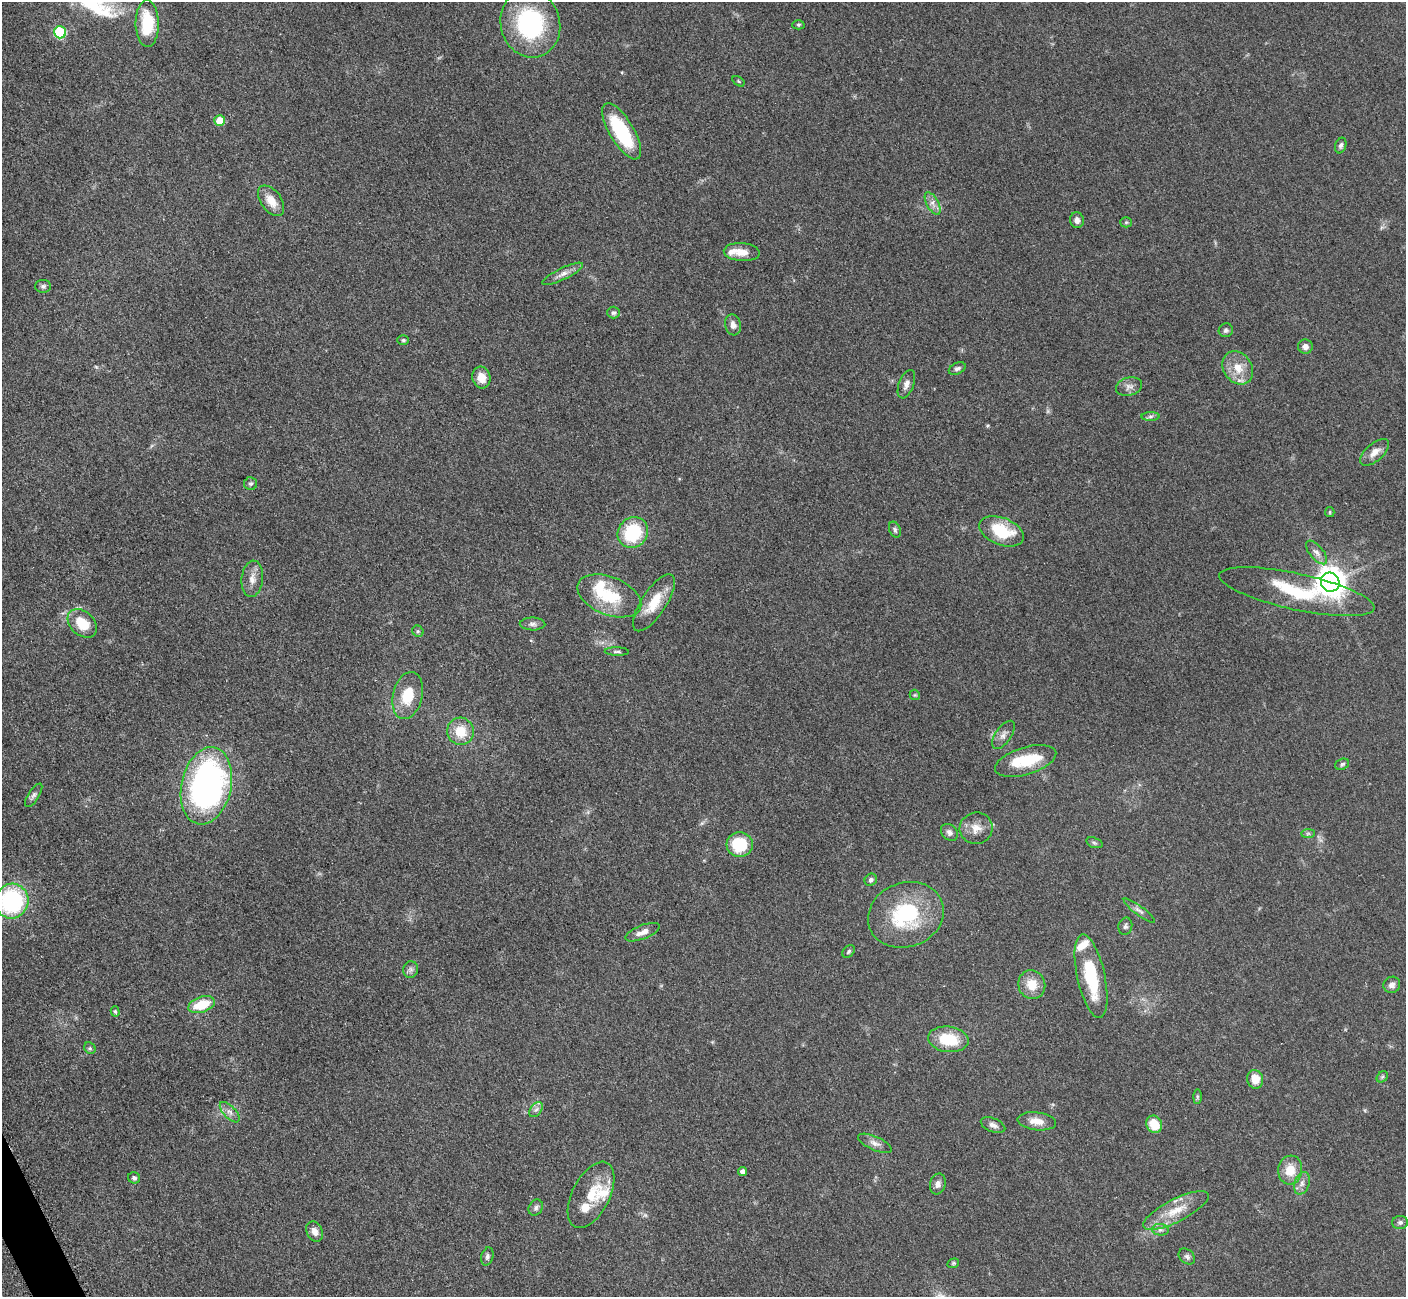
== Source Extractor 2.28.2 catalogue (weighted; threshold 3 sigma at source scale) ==
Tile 7 of 4 x 4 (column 3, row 2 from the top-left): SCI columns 2874-4277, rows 2778-4072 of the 5700 x 5663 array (HDU 1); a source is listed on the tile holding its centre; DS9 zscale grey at full resolution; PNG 1408 x 1299 px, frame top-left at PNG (2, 2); each listed source drawn as its Kron ellipse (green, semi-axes under 4 px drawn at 4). Shown black and unused: <1% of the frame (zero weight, under 3 of 5 exposures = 3% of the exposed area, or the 3 px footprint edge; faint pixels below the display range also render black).
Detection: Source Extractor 2.28.2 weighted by HDU 2 'WHT'; one run over the whole footprint, this tile lists its part. Background 0.0531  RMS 0.0059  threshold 0.0264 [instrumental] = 3 sigma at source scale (4.5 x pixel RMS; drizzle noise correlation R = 1.50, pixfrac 1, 0.05/0.05 arcsec/px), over >= 5 px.
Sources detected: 104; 1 too faint to see at this stretch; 1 inside a brighter object's white glare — neither listed nor drawn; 9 inside a brighter listed object's ellipse — not listed separately; the other 93 listed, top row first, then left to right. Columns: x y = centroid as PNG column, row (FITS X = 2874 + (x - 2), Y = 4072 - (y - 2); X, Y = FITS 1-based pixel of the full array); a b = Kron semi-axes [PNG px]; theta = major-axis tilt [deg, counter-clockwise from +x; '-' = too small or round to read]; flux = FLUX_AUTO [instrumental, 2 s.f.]
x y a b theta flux
530 23 34 29 -76 67
147 24 23 11 -89 25
798 25 6 4 1 0.84
60 32 6 6 - 41
738 81 7 4 -33 0.77
220 121 5 5 - 14
622 131 32 12 -59 38
1341 145 8 5 71 1.6
271 201 17 10 -54 8.1
933 204 12 6 -61 3.1
1077 220 8 7 - 2.6
1126 222 5 5 - 0.86
742 252 18 9 -4 6.9
563 274 22 6 26 3.9
43 286 8 6 0 1.6
613 313 6 6 - 1.3
733 325 10 8 -75 3.4
1226 330 7 7 - 1.5
403 340 6 5 - 0.92
1305 346 7 7 - 3.3
1238 368 18 14 -54 10
957 369 9 5 26 1.8
481 378 11 9 -75 7
906 384 15 7 69 3.3
1129 386 13 9 15 3.2
1150 416 9 4 1 1.4
1375 452 17 9 41 5
251 484 6 6 - 1.2
1330 512 5 4 - 0.72
895 530 8 5 -68 1.4
1001 531 23 13 -21 24
633 533 16 14 49 34
1316 552 14 6 -49 3.2
252 579 18 10 84 5.5
1330 582 10 9 - 780
1297 592 79 18 -12 42
609 596 33 19 -22 26
654 603 33 12 57 16
82 623 17 12 -42 14
532 624 13 6 -1 2.3
418 631 6 5 - 0.94
617 652 12 3 -2 1.2
915 695 5 5 - 0.72
408 696 24 14 77 17
460 731 14 13 - 13
1003 735 16 8 55 3.5
1026 761 32 13 17 23
1342 764 7 5 22 1.3
206 786 39 25 77 210
34 795 13 5 57 2
976 828 16 15 - 7.1
949 832 9 7 -44 2.4
1308 833 7 4 1 0.98
1094 843 8 5 -20 1.1
740 844 13 12 - 25
871 880 6 5 - 1.6
12 901 17 16 - 68
1139 910 19 4 -37 2.4
906 915 39 32 20 50
1125 926 9 7 77 1.6
643 932 18 7 22 4.8
849 951 7 5 48 1.1
411 970 8 7 - 1.8
1091 976 43 14 -78 31
1032 985 14 13 - 10
1392 985 8 8 - 3
202 1005 14 8 19 17
115 1011 5 4 - 0.91
948 1039 20 12 -7 21
90 1048 6 5 - 0.99
1382 1077 6 4 44 1
1255 1079 9 8 - 8.2
1197 1097 7 4 89 0.93
536 1110 8 5 53 1.7
230 1112 13 6 -47 2.9
1037 1121 19 9 -7 6.9
1154 1124 9 7 -60 12
993 1125 13 6 -21 2.9
875 1143 18 7 -24 3.6
1290 1170 14 12 83 10
743 1172 4 4 - 3.6
134 1178 6 5 - 1.6
1302 1183 12 7 73 3
938 1184 11 7 73 2.9
591 1195 36 18 63 18
536 1208 8 6 58 1.7
1176 1211 36 11 27 14
1400 1222 8 6 2 1.5
1160 1230 8 5 -7 1.9
315 1231 10 7 -64 3.9
487 1256 9 6 74 1.6
1187 1256 9 6 -42 1.8
953 1263 6 4 21 0.81
Isophote crosses this tile's border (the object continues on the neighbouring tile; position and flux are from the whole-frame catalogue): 1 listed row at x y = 12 901